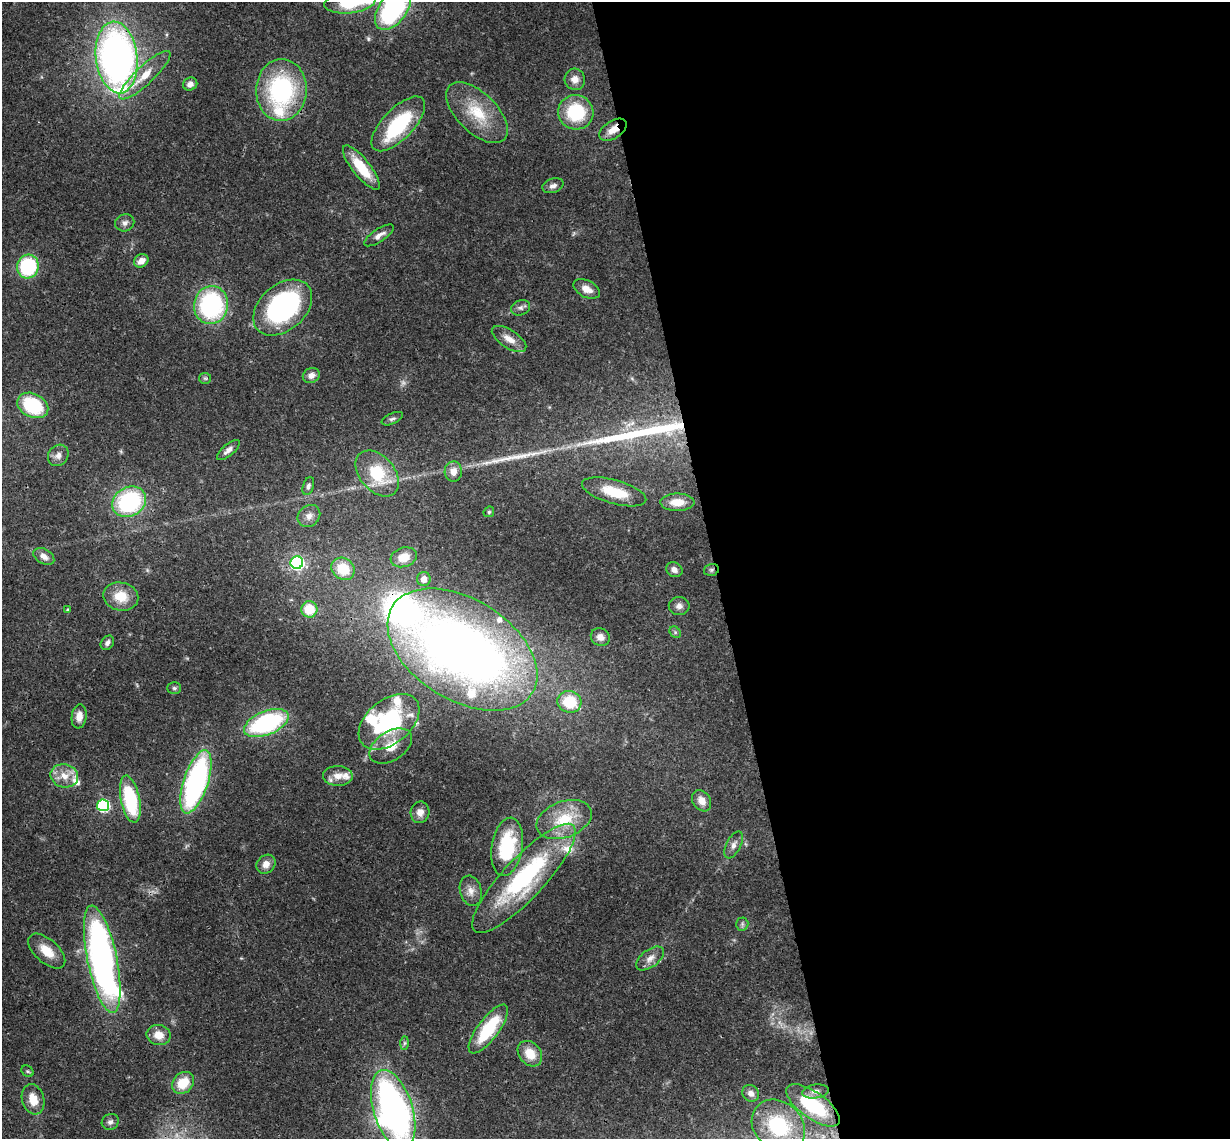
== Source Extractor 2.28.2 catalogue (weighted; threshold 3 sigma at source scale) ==
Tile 8 of 4 x 4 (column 4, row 2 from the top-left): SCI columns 3743-4970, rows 2539-3675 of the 5027 x 4964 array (HDU 1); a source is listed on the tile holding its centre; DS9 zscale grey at full resolution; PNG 1232 x 1141 px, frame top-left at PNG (2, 2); each listed source drawn as its Kron ellipse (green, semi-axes under 4 px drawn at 4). Shown black and unused: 42% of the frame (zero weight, under 3 of 4 exposures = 6% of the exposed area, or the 3 px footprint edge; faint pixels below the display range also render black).
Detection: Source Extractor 2.28.2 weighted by HDU 2 'WHT'; one run over the whole footprint, this tile lists its part. Background 0.0431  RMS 0.0028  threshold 0.0128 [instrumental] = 3 sigma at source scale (4.5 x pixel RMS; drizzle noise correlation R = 1.50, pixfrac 1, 0.05/0.05 arcsec/px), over >= 5 px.
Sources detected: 102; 1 too faint to see at this stretch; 2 inside a brighter object's white glare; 2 long thin detections or spike segments (spike, bleed or trail) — neither listed nor drawn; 10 inside a brighter listed object's ellipse — not listed separately; the other 87 listed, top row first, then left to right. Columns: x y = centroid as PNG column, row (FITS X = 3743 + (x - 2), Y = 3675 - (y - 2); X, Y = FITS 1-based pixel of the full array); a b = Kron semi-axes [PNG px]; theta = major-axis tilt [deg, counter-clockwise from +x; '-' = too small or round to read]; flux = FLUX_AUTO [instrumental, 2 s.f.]
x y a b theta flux
350 2 26 11 8 18
393 9 24 14 54 52
117 57 36 21 -83 140
145 75 34 9 43 6.5
575 79 11 10 - 2.4
190 84 7 6 - 1.4
281 90 31 25 87 38
576 112 18 17 - 18
477 113 38 20 -45 12
398 124 35 15 46 22
613 130 15 9 33 3.6
361 168 27 8 -51 8.9
553 186 11 7 17 1.4
125 223 9 8 - 1.3
379 235 17 6 34 1.9
141 261 7 6 - 2.5
28 266 12 11 - 22
587 289 14 8 -27 2.7
211 305 19 17 81 42
283 308 33 23 41 54
520 308 10 7 20 1
509 339 19 9 -32 3.3
311 375 8 7 - 1.7
205 378 6 5 - 0.51
33 405 16 12 -26 17
392 419 11 5 24 0.84
228 450 14 6 41 1.5
58 455 11 9 53 1.8
453 472 10 8 88 2.6
377 473 26 17 -49 13
308 486 9 5 72 0.84
614 492 33 12 -16 9.3
129 502 17 14 29 35
677 502 17 8 0 4.5
489 512 6 4 45 0.46
309 516 12 10 42 2
44 556 11 7 -31 1.8
404 557 13 9 18 4.8
297 563 6 6 - 64
343 569 12 10 -37 8.3
674 570 8 7 - 1.5
711 570 7 5 15 0.69
424 579 7 7 - 2.4
121 596 17 14 -12 6.4
679 606 10 9 - 1.5
309 609 8 8 - 7.2
68 610 4 4 - 0.6
675 632 6 5 - 0.5
600 637 10 8 -31 2.1
107 643 8 6 52 1.1
462 650 82 50 -32 250
174 688 7 5 -1 0.57
569 702 12 11 - 11
79 716 12 7 82 2.5
389 722 35 22 39 32
266 723 23 12 23 40
391 746 23 14 33 6.1
64 776 14 11 -12 4.1
338 776 15 10 -2 2.9
196 782 33 12 71 69
130 799 24 9 -78 23
702 801 11 8 -56 2.5
103 805 6 6 - 39
420 812 11 9 76 2
564 819 29 18 20 10
734 845 14 7 63 1.5
507 847 29 15 80 20
266 864 10 9 - 2.1
524 878 72 20 47 46
471 891 15 10 -75 2.7
742 924 6 6 - 0.65
47 951 22 12 -42 5.2
650 958 16 8 37 2.3
102 959 55 15 -78 140
488 1029 29 10 53 17
159 1035 12 10 -11 3.8
404 1043 7 4 89 0.55
530 1054 14 10 -50 5.4
28 1071 7 5 -35 0.49
183 1083 12 10 43 6.9
815 1091 13 7 8 1.6
751 1093 9 8 - 1.6
33 1099 15 11 -74 4.8
813 1105 31 13 -35 20
393 1109 41 19 -73 130
110 1122 9 8 - 1.1
778 1126 29 23 -43 21
Overlapping masked pixels (flux is a lower limit): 5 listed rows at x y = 117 57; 613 130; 711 570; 102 959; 488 1029
Isophote crosses this tile's border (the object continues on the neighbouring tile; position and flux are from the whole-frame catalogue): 3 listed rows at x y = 350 2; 393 9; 393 1109